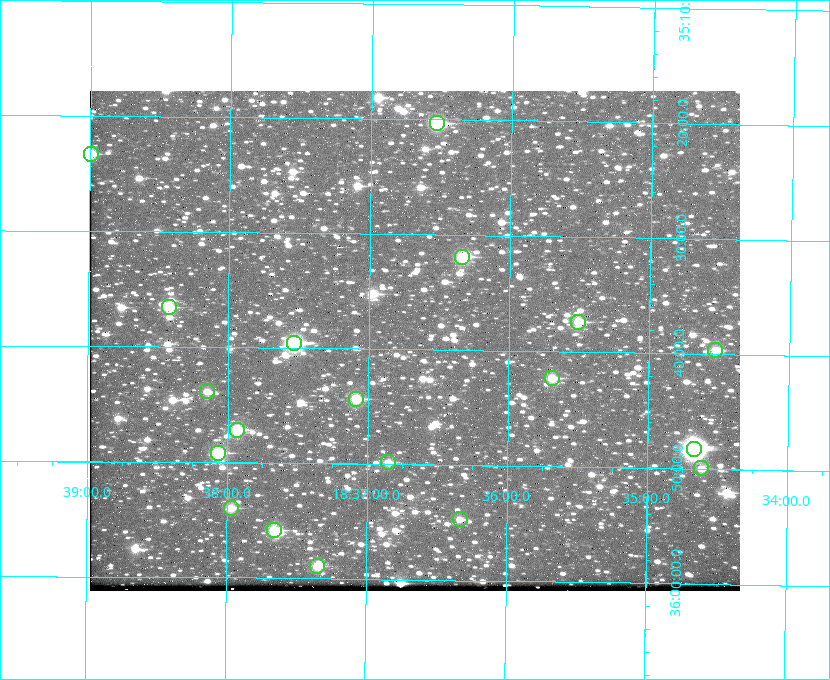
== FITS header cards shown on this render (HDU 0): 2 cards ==
NAXIS1  =                  650 / Width of table row in bytes
NAXIS2  =                  500 / Number of rows in table

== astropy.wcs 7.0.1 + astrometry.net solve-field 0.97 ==
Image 650 x 500 px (HDU 0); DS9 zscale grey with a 90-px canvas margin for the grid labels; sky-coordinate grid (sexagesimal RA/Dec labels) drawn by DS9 from the SOLVED WCS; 19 Tycho-2 reference stars matched to detected sources circled (green)
Header WCS: none
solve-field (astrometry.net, Tycho-2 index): SOLVED blind (the file carries no WCS)
Solved WCS: RA---TAN-SIP/DEC--TAN-SIP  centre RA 18:36:40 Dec +35:39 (279.17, +35.65 deg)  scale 5.21 arcsec/px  FOV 56.5' x 43.4'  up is +179 deg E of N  parity flipped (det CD > 0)
(file carries no celestial WCS; the grid is the blind solution)
Tycho-2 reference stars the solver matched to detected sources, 19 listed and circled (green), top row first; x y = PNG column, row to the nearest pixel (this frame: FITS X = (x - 90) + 1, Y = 500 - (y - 91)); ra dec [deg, ICRS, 3 dp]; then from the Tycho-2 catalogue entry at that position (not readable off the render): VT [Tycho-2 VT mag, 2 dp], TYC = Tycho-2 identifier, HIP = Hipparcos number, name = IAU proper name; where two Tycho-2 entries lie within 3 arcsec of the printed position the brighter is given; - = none
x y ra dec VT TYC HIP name
437 123 279.134 +35.339 9.91 2645-980-1 - -
91 154 279.747 +35.388 10.29 2645-648-1 - -
462 257 279.085 +35.532 9.84 2645-710-1 - -
169 307 279.606 +35.610 10.50 2645-565-1 - -
578 322 278.877 +35.623 10.37 2632-1282-1 - -
294 343 279.382 +35.660 8.88 2649-136-1 91311 -
715 350 278.632 +35.662 10.68 2636-195-1 - -
552 378 278.922 +35.705 10.37 2636-96-1 - -
207 391 279.537 +35.731 11.00 2649-31-1 - -
356 399 279.271 +35.739 10.27 2649-22-1 - -
237 430 279.483 +35.786 9.96 2649-1276-1 - -
694 449 278.667 +35.805 7.78 2636-68-1 91080 -
218 453 279.516 +35.819 10.07 2649-1464-1 - -
388 462 279.212 +35.831 10.99 2649-1529-1 - -
701 468 278.654 +35.833 11.29 2636-133-1 - -
231 508 279.492 +35.899 10.86 2649-1492-1 - -
460 519 279.083 +35.912 11.42 2649-1448-1 - -
274 530 279.414 +35.931 10.32 2649-1381-1 - -
317 566 279.337 +35.982 10.50 2649-1232-1 - -